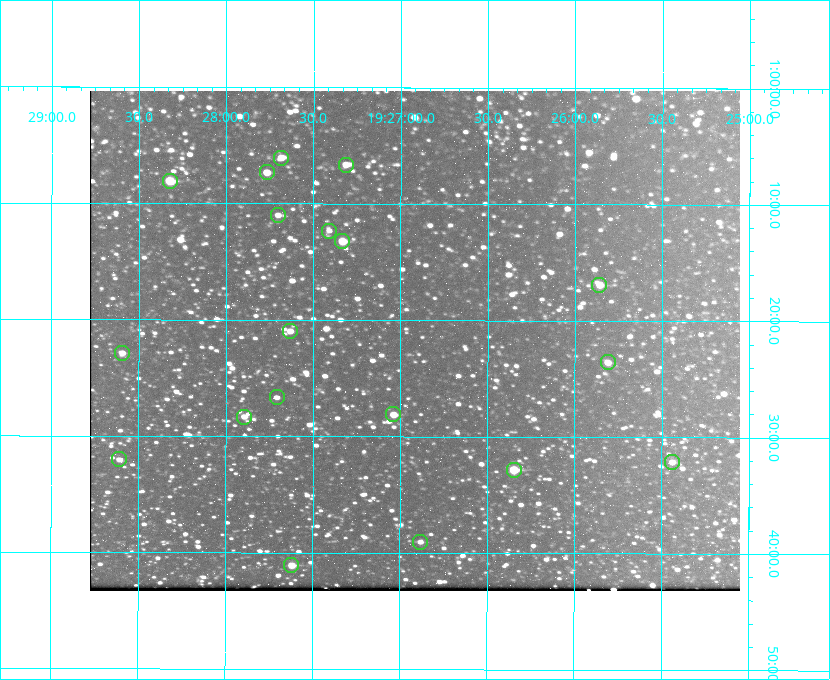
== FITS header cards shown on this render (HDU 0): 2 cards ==
NAXIS1  =                  650 / Width of table row in bytes
NAXIS2  =                  500 / Number of rows in table

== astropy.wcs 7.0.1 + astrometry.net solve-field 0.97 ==
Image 650 x 500 px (HDU 0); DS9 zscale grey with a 90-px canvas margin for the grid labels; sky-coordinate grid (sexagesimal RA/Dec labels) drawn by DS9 from the SOLVED WCS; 19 Tycho-2 reference stars matched to detected sources circled (green)
Header WCS: none
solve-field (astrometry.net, Tycho-2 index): SOLVED blind (the file carries no WCS)
Solved WCS: RA---TAN-SIP/DEC--TAN-SIP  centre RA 19:26:55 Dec +01:22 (291.73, +1.36 deg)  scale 5.16 arcsec/px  FOV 55.9' x 43.0'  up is +180 deg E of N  parity flipped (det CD > 0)
(file carries no celestial WCS; the grid is the blind solution)
Tycho-2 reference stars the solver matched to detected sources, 19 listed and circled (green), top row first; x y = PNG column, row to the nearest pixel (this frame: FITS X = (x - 90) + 1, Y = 500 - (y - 91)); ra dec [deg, ICRS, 3 dp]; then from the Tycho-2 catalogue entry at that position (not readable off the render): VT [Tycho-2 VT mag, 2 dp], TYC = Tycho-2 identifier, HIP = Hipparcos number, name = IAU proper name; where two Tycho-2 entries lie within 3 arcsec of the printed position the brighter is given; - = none
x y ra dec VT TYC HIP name
281 158 291.921 +1.101 10.89 465-1942-1 - -
346 165 291.829 +1.111 10.78 465-2030-1 - -
267 172 291.942 +1.122 10.76 465-1161-1 - -
170 181 292.081 +1.135 10.24 465-979-1 - -
278 215 291.926 +1.184 11.49 465-1994-1 - -
329 231 291.853 +1.206 11.17 465-1444-1 - -
342 241 291.833 +1.221 9.77 465-1968-1 - -
599 285 291.465 +1.282 11.06 465-140-1 - -
290 331 291.908 +1.350 10.94 465-1840-1 - -
122 353 292.148 +1.381 10.77 465-611-1 - -
608 362 291.453 +1.393 11.17 465-261-1 - -
277 397 291.927 +1.444 11.17 465-873-1 - -
393 414 291.759 +1.468 10.00 465-530-1 - -
244 417 291.973 +1.472 10.69 465-577-1 - -
119 459 292.152 +1.534 10.91 465-857-1 - -
672 462 291.360 +1.535 11.71 465-397-1 - -
514 470 291.587 +1.547 9.51 465-596-1 - -
420 542 291.720 +1.651 11.47 465-675-1 - -
291 565 291.905 +1.685 9.70 465-808-1 - -